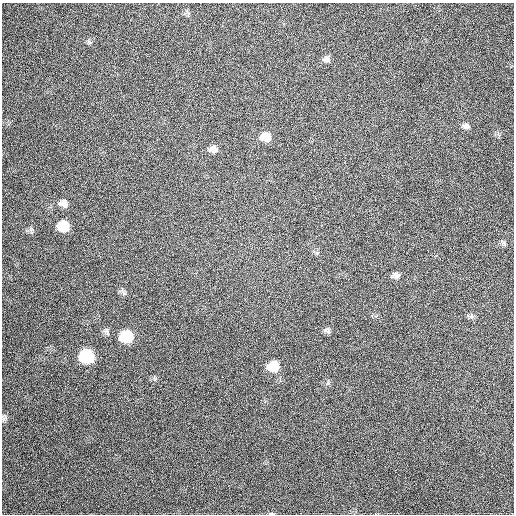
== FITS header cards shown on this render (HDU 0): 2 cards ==
NAXIS1  =                  512
NAXIS2  =                  512

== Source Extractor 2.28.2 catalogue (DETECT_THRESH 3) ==
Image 512 x 512 px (HDU 0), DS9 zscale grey, 1 PNG px = 1 image px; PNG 516 x 516 px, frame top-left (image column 1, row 512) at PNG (2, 3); no overlay
Background 468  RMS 13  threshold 38.7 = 3 sigma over >= 5 px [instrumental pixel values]
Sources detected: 18; all 18 listed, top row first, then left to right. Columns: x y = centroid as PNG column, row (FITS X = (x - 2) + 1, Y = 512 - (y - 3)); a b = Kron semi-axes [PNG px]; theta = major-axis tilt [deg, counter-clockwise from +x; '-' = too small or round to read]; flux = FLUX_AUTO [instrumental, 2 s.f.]
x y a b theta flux
89 42 7 4 -72 1400
326 59 10 7 -9 3100
466 126 9 7 -26 3000
265 137 11 9 -8 12000
213 149 10 8 -4 4500
63 203 12 9 -6 5800
63 226 10 9 - 25000
503 243 9 5 -53 1700
396 276 10 7 7 3600
124 292 9 5 72 1900
471 317 7 4 19 1800
107 331 10 6 -46 2300
327 331 10 6 -36 2500
126 336 11 9 -6 39000
86 356 10 9 - 67000
273 366 11 10 - 20000
4 418 10 7 85 2400
271 514 7 3 0 1000
At the frame edge (FLAGS 8, measured only in part): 1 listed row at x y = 271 514